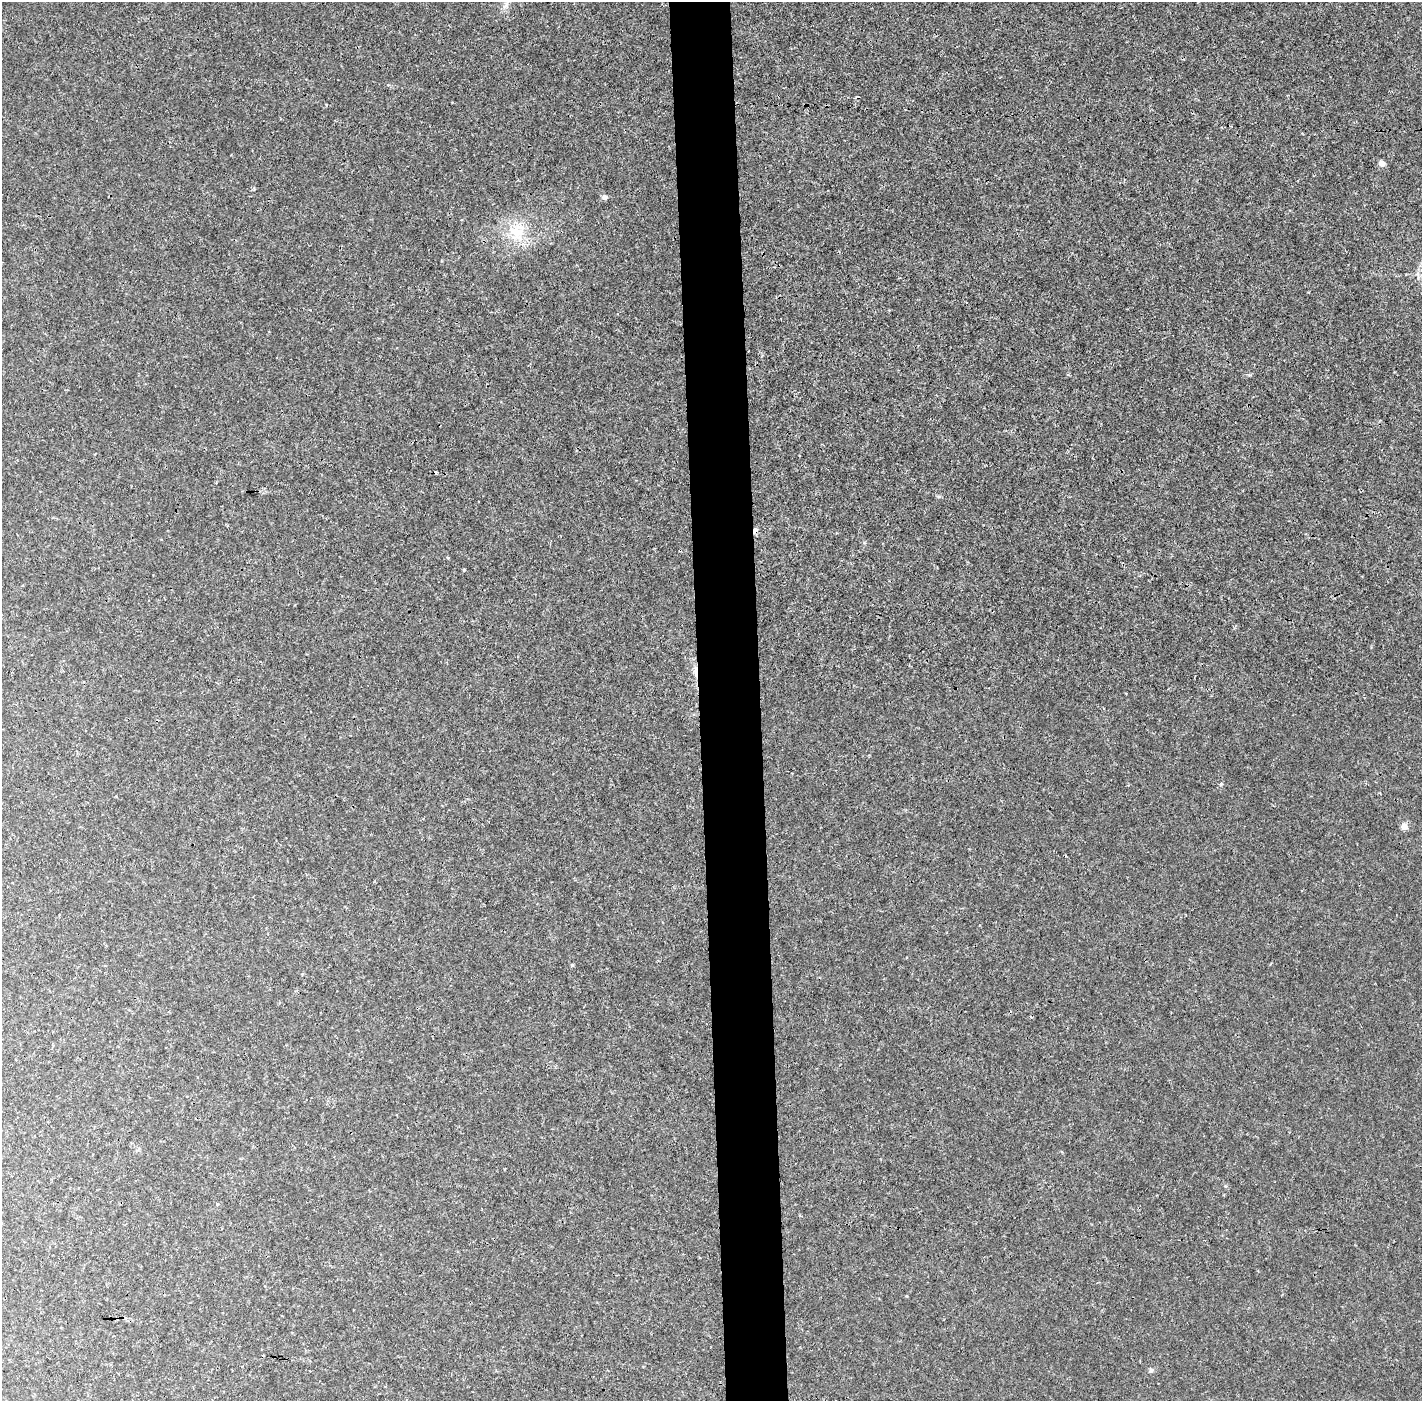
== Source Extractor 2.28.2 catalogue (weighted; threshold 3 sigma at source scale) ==
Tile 5 of 3 x 3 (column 2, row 2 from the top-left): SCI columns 1421-2840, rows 1424-2822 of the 4260 x 4242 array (HDU 1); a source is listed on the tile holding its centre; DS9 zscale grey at full resolution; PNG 1424 x 1403 px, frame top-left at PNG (2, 2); no overlay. Shown black and unused: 4% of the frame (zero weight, under 3 of 4 exposures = <1% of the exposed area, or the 3 px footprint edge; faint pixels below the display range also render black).
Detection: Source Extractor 2.28.2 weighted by HDU 2 'WHT'; one run over the whole footprint, this tile lists its part. Background 0.00128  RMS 0.0023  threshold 0.0101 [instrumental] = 3 sigma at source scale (4.5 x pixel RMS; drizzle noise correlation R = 1.50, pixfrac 1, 0.05/0.05 arcsec/px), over >= 5 px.
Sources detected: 14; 1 cosmic-ray / hot-pixel residue — not listed; the other 13 listed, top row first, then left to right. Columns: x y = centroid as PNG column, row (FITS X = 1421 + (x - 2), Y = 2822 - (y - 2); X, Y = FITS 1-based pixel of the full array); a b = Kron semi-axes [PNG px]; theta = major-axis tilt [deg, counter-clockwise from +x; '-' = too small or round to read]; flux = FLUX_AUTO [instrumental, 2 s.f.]
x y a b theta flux
505 5 12 5 62 0.87
1382 163 5 4 - 2.3
604 197 5 4 - 1.3
517 231 23 20 19 7.1
755 530 5 4 - 0.89
464 570 4 3 - 0.24
696 672 20 4 -88 1.3
1221 784 5 4 - 0.31
1404 826 4 4 - 3.4
572 965 4 4 - 0.24
1225 1186 5 5 - 0.29
217 1204 4 4 - 0.23
1151 1370 6 6 - 0.41
Overlapping masked pixels (flux is a lower limit): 2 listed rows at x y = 755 530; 696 672